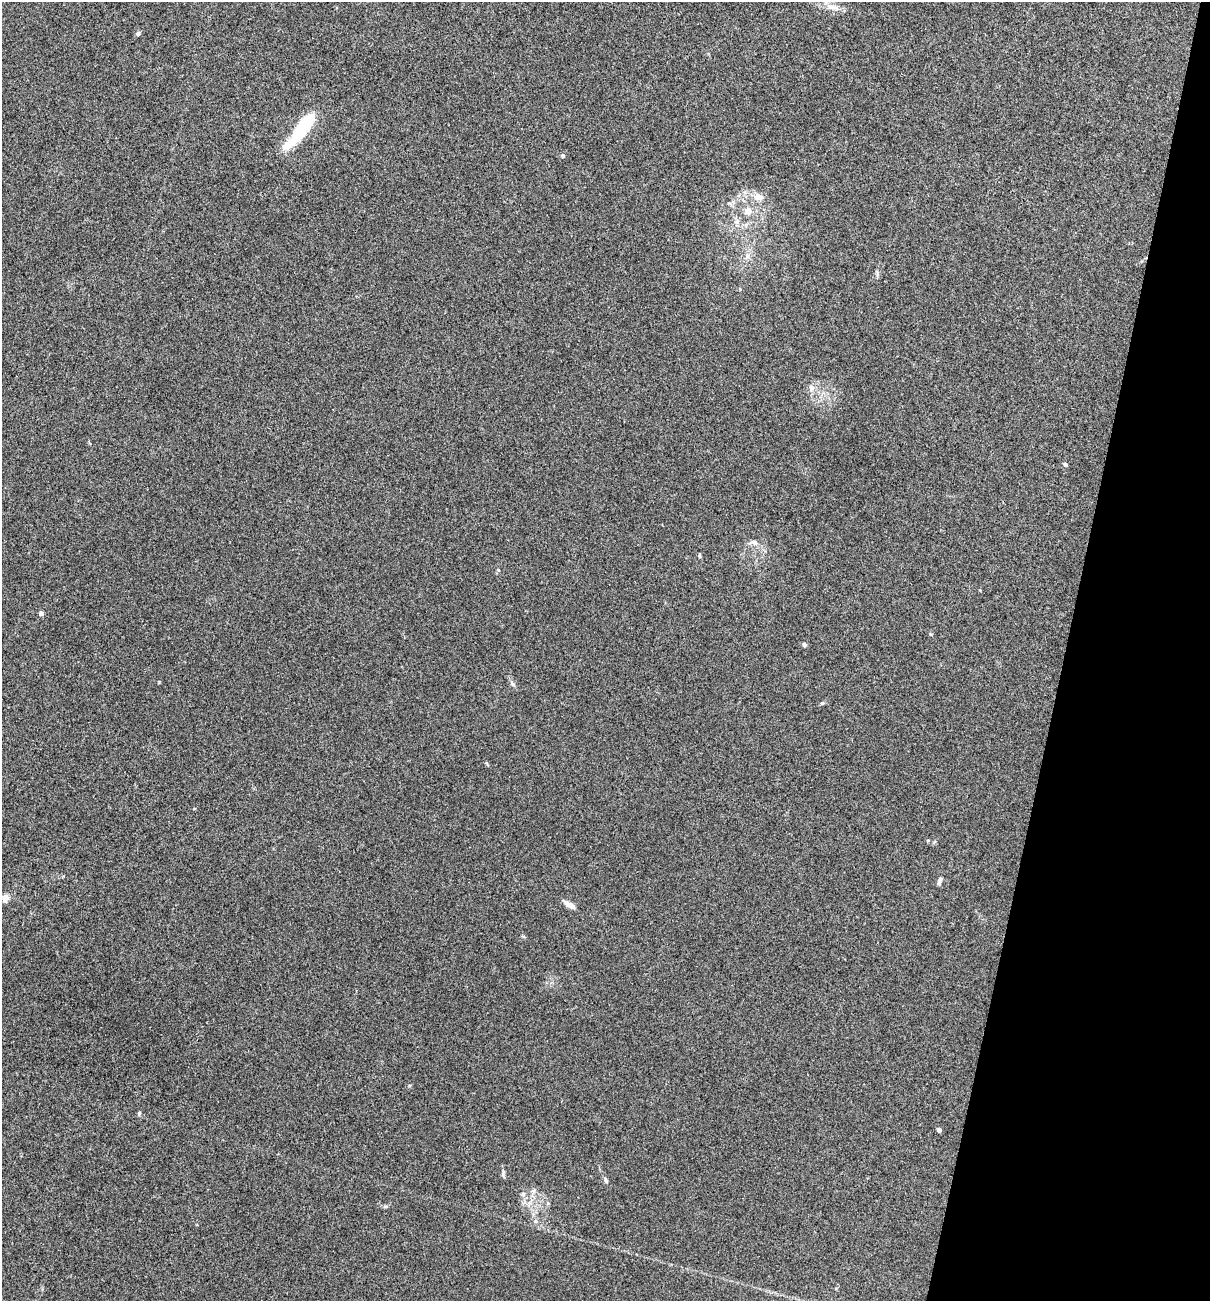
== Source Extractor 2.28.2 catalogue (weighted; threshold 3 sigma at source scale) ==
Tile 8 of 4 x 4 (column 4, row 2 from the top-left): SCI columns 3751-4958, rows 2597-3895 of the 5209 x 5195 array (HDU 1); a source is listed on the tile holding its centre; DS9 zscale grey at full resolution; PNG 1212 x 1303 px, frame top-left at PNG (2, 2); no overlay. Shown black and unused: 12% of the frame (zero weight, under 3 of 4 exposures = <1% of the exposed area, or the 3 px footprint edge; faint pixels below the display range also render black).
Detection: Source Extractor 2.28.2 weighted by HDU 2 'WHT'; one run over the whole footprint, this tile lists its part. Background 0.12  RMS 0.0065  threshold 0.0294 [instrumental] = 3 sigma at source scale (4.5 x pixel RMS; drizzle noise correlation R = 1.50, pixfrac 1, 0.05/0.05 arcsec/px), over >= 5 px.
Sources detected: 29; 1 inside a brighter listed object's ellipse — not listed separately; the other 28 listed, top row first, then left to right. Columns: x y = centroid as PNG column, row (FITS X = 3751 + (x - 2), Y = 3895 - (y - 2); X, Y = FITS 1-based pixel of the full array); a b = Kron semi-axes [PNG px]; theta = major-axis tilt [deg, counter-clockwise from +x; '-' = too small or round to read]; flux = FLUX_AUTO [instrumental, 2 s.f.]
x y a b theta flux
833 7 21 7 -12 5.3
138 34 5 5 - 1.4
302 128 50 12 52 34
563 156 5 4 - 1
757 196 14 8 54 4.4
748 211 11 10 - 5.2
737 222 7 6 - 2
747 256 7 4 71 1.5
811 388 9 7 -76 3
1065 464 5 4 - 1.6
754 542 11 7 -20 2.9
699 556 7 3 90 0.71
41 613 4 4 - 2.9
804 644 6 5 - 1.1
513 684 8 5 -61 1.5
822 703 6 4 5 0.94
194 809 5 3 - 0.47
928 840 5 4 - 0.71
940 881 10 5 76 1.9
5 898 11 9 -73 3.8
569 905 17 6 -30 4.5
139 1113 6 5 - 0.94
939 1130 4 4 - 2.8
503 1174 10 3 90 1.2
606 1180 8 5 -72 1.3
523 1194 6 5 - 1.2
385 1206 7 3 19 0.96
535 1221 6 4 -70 1.1